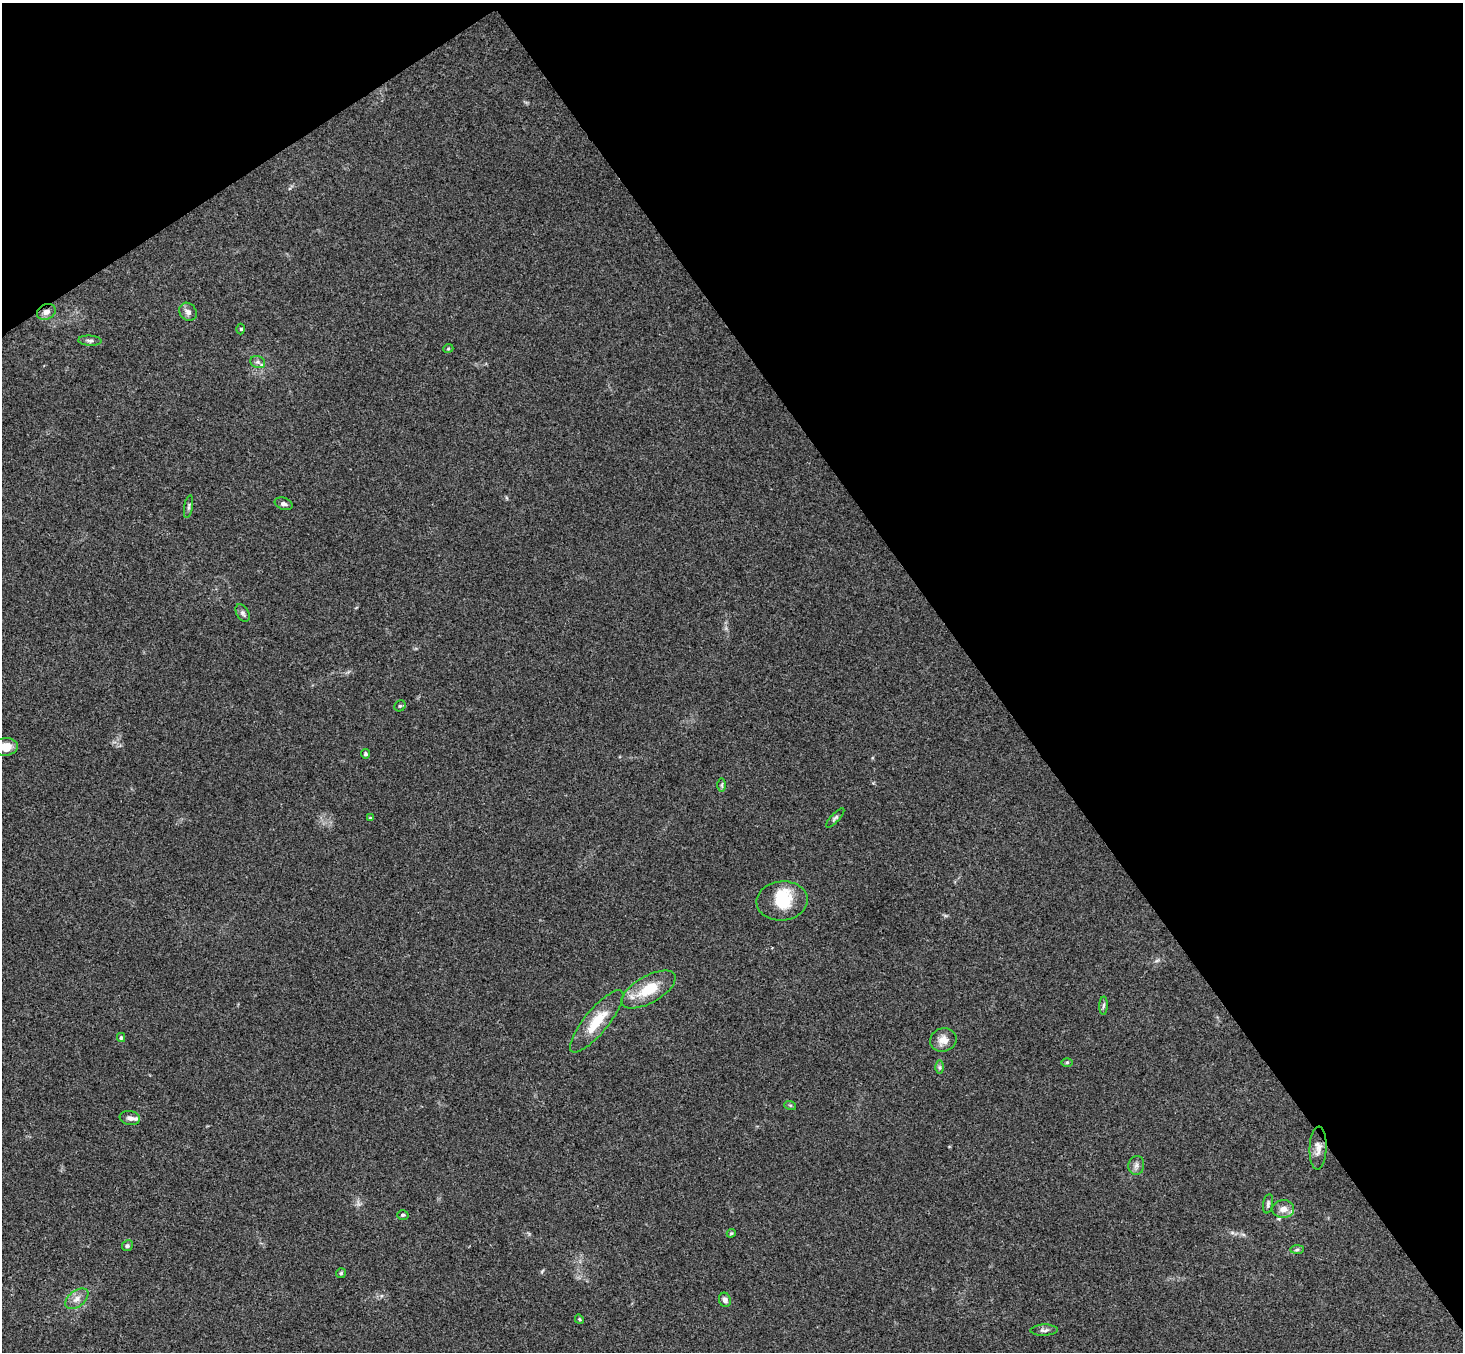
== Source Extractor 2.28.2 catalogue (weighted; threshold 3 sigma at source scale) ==
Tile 3 of 4 x 4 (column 3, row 1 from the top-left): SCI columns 2975-4435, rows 4384-5733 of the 5947 x 5927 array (HDU 1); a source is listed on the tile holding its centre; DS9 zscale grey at full resolution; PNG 1465 x 1354 px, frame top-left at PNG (2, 3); each listed source drawn as its Kron ellipse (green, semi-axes under 4 px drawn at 4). Shown black and unused: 37% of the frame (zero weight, under 3 of 4 exposures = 6% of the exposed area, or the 3 px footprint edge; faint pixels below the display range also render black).
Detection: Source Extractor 2.28.2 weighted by HDU 2 'WHT'; one run over the whole footprint, this tile lists its part. Background 0.205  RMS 0.0083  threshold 0.0372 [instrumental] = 3 sigma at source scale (4.5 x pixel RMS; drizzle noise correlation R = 1.50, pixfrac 1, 0.05/0.05 arcsec/px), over >= 5 px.
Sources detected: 39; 1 inside a brighter object's white glare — neither listed nor drawn; the other 38 listed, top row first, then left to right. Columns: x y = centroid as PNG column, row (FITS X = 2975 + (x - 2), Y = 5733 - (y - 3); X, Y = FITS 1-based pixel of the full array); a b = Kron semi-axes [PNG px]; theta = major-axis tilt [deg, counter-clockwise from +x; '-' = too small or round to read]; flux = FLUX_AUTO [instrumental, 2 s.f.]
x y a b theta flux
46 312 9 7 27 4.4
188 312 10 8 -52 3.6
241 329 5 3 - 0.78
90 341 11 5 -4 2.3
448 349 5 3 - 0.84
258 362 8 6 -21 2.2
283 504 9 6 -17 2.4
189 507 11 3 80 1.7
243 613 9 6 -61 2.2
400 706 6 5 - 1.3
5 747 13 8 4 11
365 754 4 4 - 1.3
722 785 6 4 90 1.3
370 818 4 4 - 0.83
835 818 12 4 47 1.7
782 901 25 19 6 26
648 990 30 13 30 25
1104 1006 9 4 88 1.7
597 1021 39 12 50 22
121 1037 4 4 - 1.3
943 1040 13 11 19 7.4
1067 1062 6 4 1 1.1
939 1067 7 4 -90 1.6
790 1105 6 4 -18 0.99
130 1118 10 7 -9 4.3
1318 1148 21 8 88 6.9
1136 1165 9 8 - 3.4
1268 1204 10 5 80 2
1283 1209 11 9 5 6.2
403 1215 5 4 - 1.3
731 1233 4 4 - 0.86
127 1246 6 5 - 1.7
1297 1250 7 4 1 1.5
341 1273 5 5 - 1.2
77 1299 13 8 38 5.5
725 1300 7 6 - 3.8
579 1319 5 4 - 0.9
1044 1330 13 5 2 2.7
Isophote crosses this tile's border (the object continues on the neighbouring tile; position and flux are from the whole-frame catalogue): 1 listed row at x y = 5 747